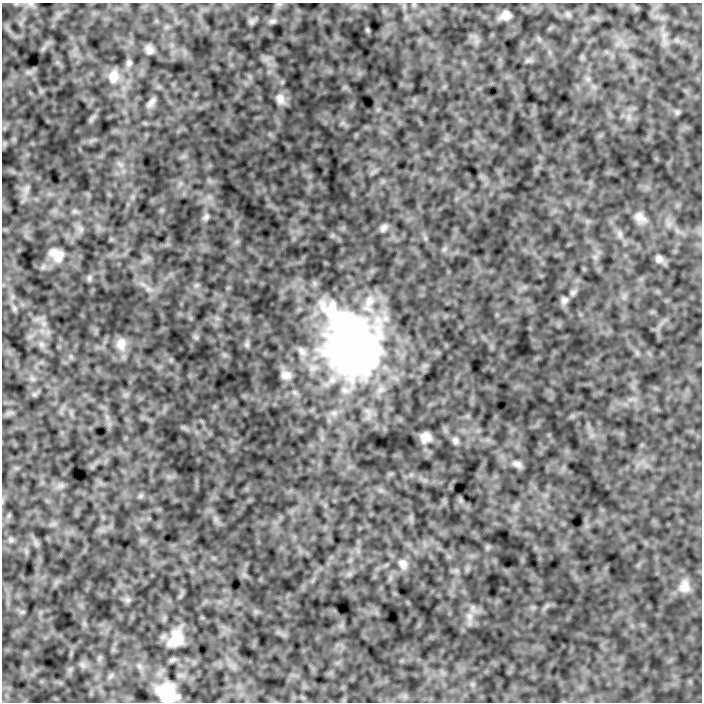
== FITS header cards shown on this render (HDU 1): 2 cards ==
NAXIS1  =                  700
NAXIS2  =                  700

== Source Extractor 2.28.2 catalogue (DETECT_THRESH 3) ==
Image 700 x 700 px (HDU 1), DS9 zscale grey, 1 PNG px = 1 image px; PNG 704 x 704 px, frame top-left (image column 1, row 700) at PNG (2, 3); no overlay
Background -1.41e-07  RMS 1.3e-06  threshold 3.87e-06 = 3 sigma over >= 5 px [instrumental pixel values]
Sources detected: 44; all 44 listed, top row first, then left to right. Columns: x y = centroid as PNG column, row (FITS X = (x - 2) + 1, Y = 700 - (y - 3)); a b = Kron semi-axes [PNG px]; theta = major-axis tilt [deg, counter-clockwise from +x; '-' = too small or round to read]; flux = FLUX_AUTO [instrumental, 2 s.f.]
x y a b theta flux
31 4 9 4 -8 2.5e-04
279 4 10 3 4 1.7e-04
506 15 9 7 8 8.0e-04
272 21 11 6 16 3.1e-04
251 22 8 8 - 2.5e-04
367 30 6 5 - 1.2e-04
149 50 8 6 -55 4.5e-04
528 60 7 4 18 2.2e-04
129 63 8 8 - 2.9e-04
28 72 7 4 -18 2.1e-04
113 76 18 13 83 1.2e-03
588 79 7 5 -45 2.4e-04
280 99 14 11 -72 6.8e-04
151 102 13 5 51 3.9e-04
677 112 8 7 - 2.4e-04
629 117 10 4 -82 3.3e-04
26 189 11 7 62 4.2e-04
75 211 7 4 18 1.8e-04
206 217 10 6 45 2.7e-04
640 217 17 11 -35 8.5e-04
383 228 9 6 53 3.5e-04
620 234 11 6 -90 3.3e-04
56 255 20 14 -36 1.2e-03
659 259 10 9 - 4.7e-04
89 278 10 6 90 2.1e-04
148 289 9 6 -21 3.7e-04
564 300 10 9 - 3.8e-04
41 344 7 4 -72 2.2e-04
121 344 18 13 85 1.1e-03
351 345 65 49 -68 5.3e-02
302 351 15 8 -49 5.9e-04
286 375 12 9 -10 6.2e-04
426 437 9 8 - 8.2e-04
455 440 9 7 -66 3.1e-04
517 464 12 7 -23 4.4e-04
140 496 7 5 45 1.9e-04
216 519 7 4 -72 2.5e-04
11 540 7 6 - 2.1e-04
403 564 13 10 -67 7.2e-04
684 586 18 14 85 1.0e-03
128 600 9 6 0 2.6e-04
470 617 12 8 -70 6.4e-04
176 638 18 14 66 1.8e-03
167 693 16 14 -39 3.7e-03
At the frame edge (FLAGS 8, measured only in part): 1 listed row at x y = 167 693